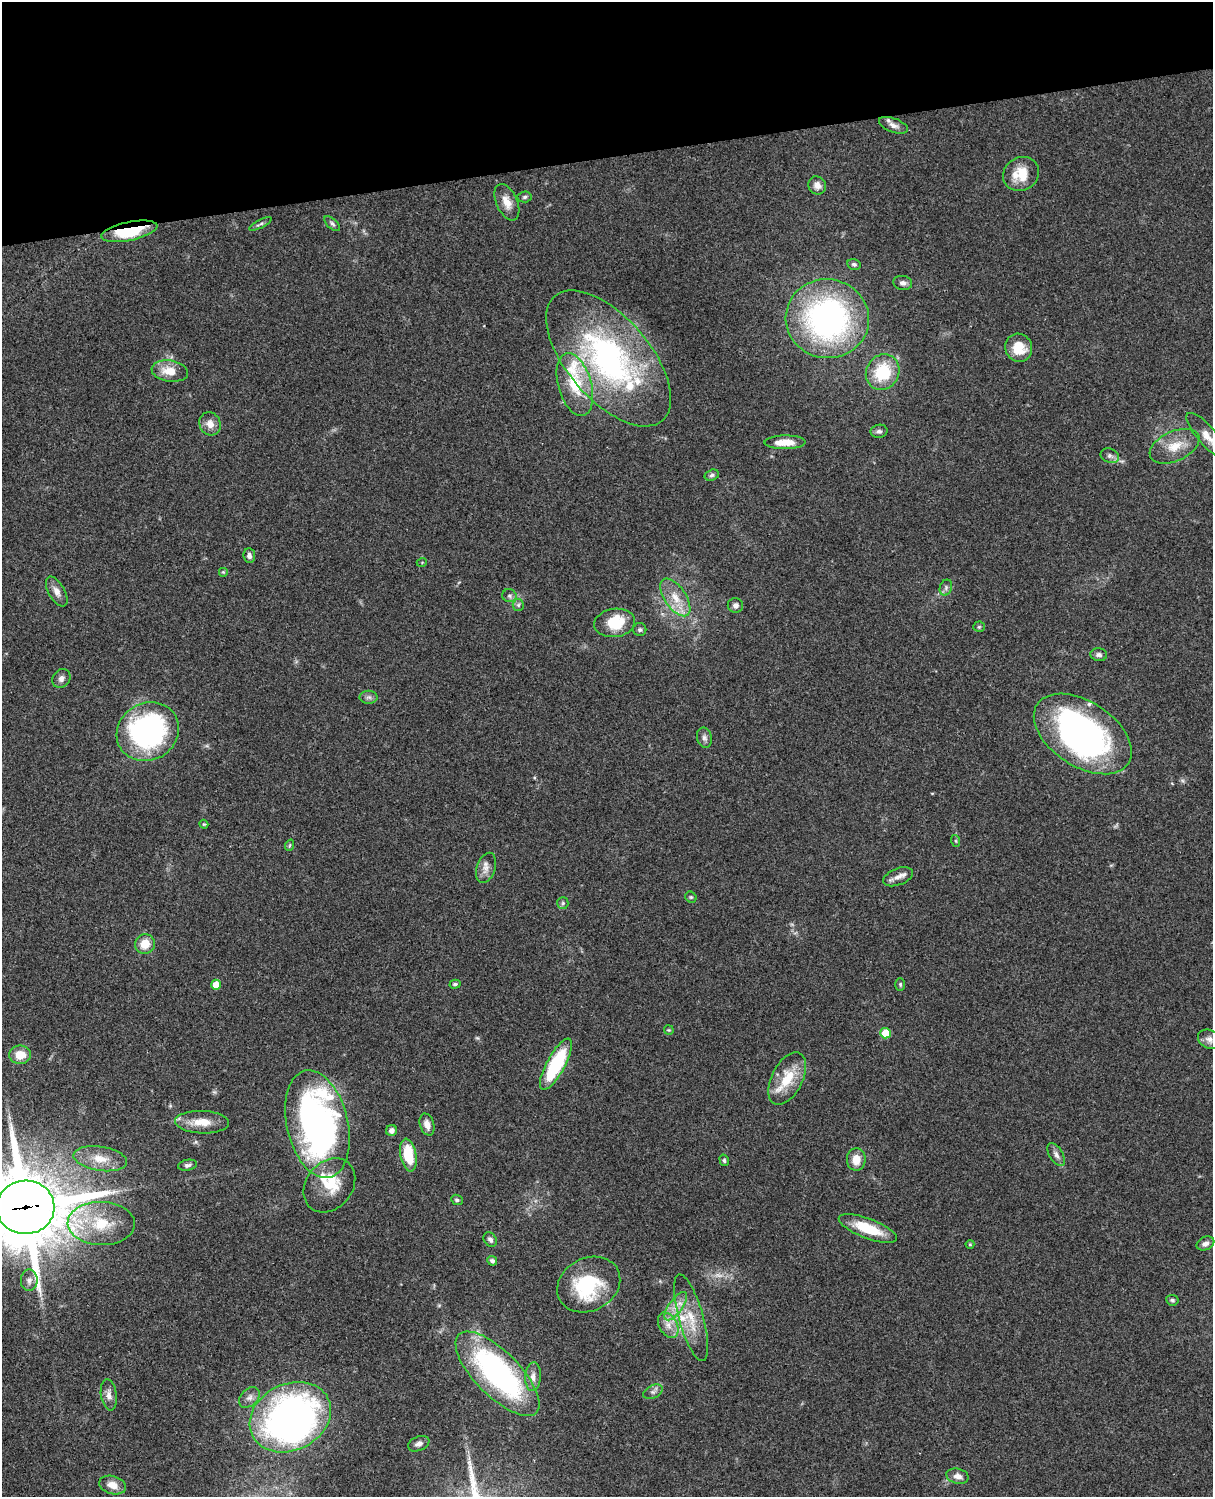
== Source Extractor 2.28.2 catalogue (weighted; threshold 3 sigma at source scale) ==
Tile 3 of 4 x 3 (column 3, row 1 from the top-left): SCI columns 2545-3755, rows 3267-4761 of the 5086 x 4925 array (HDU 1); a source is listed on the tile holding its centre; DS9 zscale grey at full resolution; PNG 1215 x 1499 px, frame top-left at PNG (2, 2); each listed source drawn as its Kron ellipse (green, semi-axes under 4 px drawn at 4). Shown black and unused: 10% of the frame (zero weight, under 3 of 4 exposures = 6% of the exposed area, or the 3 px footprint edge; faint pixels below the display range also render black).
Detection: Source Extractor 2.28.2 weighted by HDU 2 'WHT'; one run over the whole footprint, this tile lists its part. Background 0.0759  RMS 0.0057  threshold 0.0258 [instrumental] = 3 sigma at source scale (4.5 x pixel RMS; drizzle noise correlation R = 1.50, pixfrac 1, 0.05/0.05 arcsec/px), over >= 5 px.
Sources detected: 104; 1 too faint to see at this stretch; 3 inside a brighter object's white glare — neither listed nor drawn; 8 inside a brighter listed object's ellipse — not listed separately; the other 92 listed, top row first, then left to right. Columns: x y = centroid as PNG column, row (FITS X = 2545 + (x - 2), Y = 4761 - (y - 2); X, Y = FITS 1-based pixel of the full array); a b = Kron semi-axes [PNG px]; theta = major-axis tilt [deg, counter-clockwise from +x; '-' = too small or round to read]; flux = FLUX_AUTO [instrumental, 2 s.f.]
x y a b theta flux
893 125 15 7 -21 3.3
1021 174 19 16 32 14
817 185 9 8 - 3.6
525 197 7 5 5 1.2
507 202 19 10 -66 6.8
260 224 12 4 27 1.3
332 224 9 5 -42 1.5
129 231 28 9 12 29
854 264 7 5 -15 1.4
903 283 9 7 -7 2.2
827 319 41 39 -9 160
1019 348 14 13 - 12
609 358 82 41 -49 150
170 371 18 10 -9 9.7
883 372 18 16 57 26
575 385 32 16 -74 24
210 424 12 10 -65 4.7
879 431 8 6 10 1.7
1207 436 29 9 -48 7.3
785 442 20 7 1 8.7
1175 446 26 15 24 12
1110 456 9 7 -21 2
712 475 7 5 17 1.4
249 556 7 6 - 2
422 562 5 3 - 0.48
223 572 5 5 - 0.63
946 588 8 6 71 1.7
57 592 16 8 -60 4
509 596 7 6 - 1.6
675 597 21 10 -56 9.7
518 605 6 5 - 1.2
735 605 8 7 - 2.2
615 623 20 14 7 19
979 627 5 5 - 0.86
640 630 6 6 - 1.3
1099 655 8 6 -7 1.9
61 678 10 8 50 2.5
369 697 9 6 -1 1.8
148 732 32 28 30 120
1083 734 54 32 -33 180
704 738 10 7 -77 2.1
204 824 4 4 - 0.59
956 841 6 4 -71 0.68
290 845 6 3 71 0.62
486 868 15 9 71 4.3
898 877 16 8 21 4
691 897 6 5 - 0.91
563 903 6 5 - 1.1
145 944 10 10 - 8.8
455 984 5 4 - 1.1
900 984 6 5 - 0.84
216 985 5 5 - 9.1
669 1030 5 4 - 0.63
886 1033 5 5 - 14
1209 1039 12 9 -30 3.1
20 1055 11 9 1 8.5
556 1064 29 9 62 44
787 1079 28 15 63 17
202 1122 27 11 -2 10
317 1124 55 30 -77 220
427 1125 11 7 -72 4.1
392 1131 5 5 - 2.7
1056 1154 13 6 -58 2.6
408 1155 16 8 -79 20
100 1159 27 12 -9 11
856 1159 11 9 -89 7.4
724 1160 6 4 -75 0.92
187 1165 9 5 10 1.7
329 1185 29 23 51 18
457 1200 6 5 - 1.2
25 1207 29 26 2 5400
101 1223 33 21 -2 26
868 1228 31 10 -21 20
490 1240 8 6 -55 1.9
1205 1243 9 6 25 2.5
970 1244 4 4 - 0.61
492 1261 5 4 - 1.4
29 1280 11 8 90 2.3
589 1285 33 26 28 41
1172 1300 6 5 - 1.2
676 1306 17 7 54 5.9
691 1318 45 12 -74 16
668 1325 14 9 -61 5.4
497 1374 55 22 -45 140
533 1377 14 8 87 3.7
653 1392 10 6 27 2
109 1395 15 8 -82 3.7
249 1397 12 8 44 3.2
290 1417 42 33 27 260
419 1444 11 7 22 2.6
957 1476 11 7 -13 3.6
112 1485 14 9 -16 5.9
Overlapping masked pixels (flux is a lower limit): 2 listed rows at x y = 129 231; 25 1207
Isophote crosses this tile's border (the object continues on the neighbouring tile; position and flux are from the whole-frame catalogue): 2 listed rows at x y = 1207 436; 25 1207